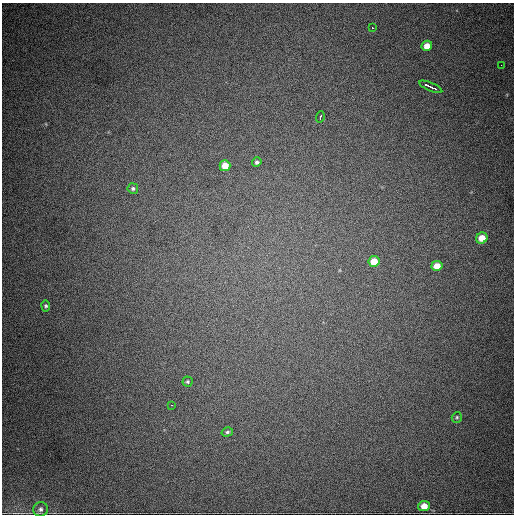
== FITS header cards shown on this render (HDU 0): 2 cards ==
NAXIS1  =                  512
NAXIS2  =                  512

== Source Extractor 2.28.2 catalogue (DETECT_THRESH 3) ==
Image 512 x 512 px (HDU 0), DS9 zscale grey, 1 PNG px = 1 image px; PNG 516 x 516 px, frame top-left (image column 1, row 512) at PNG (2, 3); each listed source drawn as its Kron ellipse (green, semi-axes under 4 px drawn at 4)
Background 1670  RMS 36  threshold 107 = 3 sigma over >= 5 px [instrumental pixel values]
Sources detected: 18; all 18 listed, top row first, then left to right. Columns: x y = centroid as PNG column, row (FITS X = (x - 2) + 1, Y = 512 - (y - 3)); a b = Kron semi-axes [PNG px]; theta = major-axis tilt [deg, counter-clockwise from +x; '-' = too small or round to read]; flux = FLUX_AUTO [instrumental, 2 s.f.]
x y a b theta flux
372 28 3 2 - 2900
427 46 5 5 - 22000
501 65 2 2 - 2200
431 87 12 3 -23 24000
320 117 6 3 73 7900
257 162 5 4 - 5600
225 166 5 5 - 30000
133 188 5 5 - 5200
482 238 6 5 - 32000
374 261 5 5 - 40000
437 266 5 5 - 31000
46 306 5 4 - 4000
187 382 5 5 - 3600
172 405 3 2 - 3100
457 417 5 5 - 3400
227 432 6 4 17 4400
424 506 6 5 - 26000
40 509 7 7 - 7900